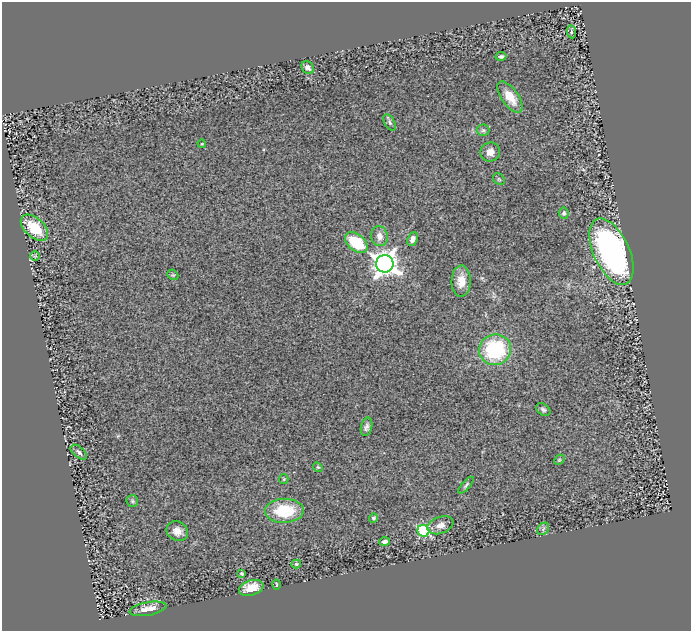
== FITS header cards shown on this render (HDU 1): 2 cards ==
NAXIS1  =                  689
NAXIS2  =                  629

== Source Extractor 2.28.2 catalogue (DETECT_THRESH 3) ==
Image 689 x 629 px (HDU 1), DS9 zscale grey, 1 PNG px = 1 image px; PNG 693 x 633 px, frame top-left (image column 1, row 629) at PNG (2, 2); each listed source drawn as its Kron ellipse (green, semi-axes under 4 px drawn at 4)
Background 0.431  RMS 0.12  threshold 0.35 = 3 sigma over >= 5 px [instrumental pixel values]
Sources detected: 40; all 40 listed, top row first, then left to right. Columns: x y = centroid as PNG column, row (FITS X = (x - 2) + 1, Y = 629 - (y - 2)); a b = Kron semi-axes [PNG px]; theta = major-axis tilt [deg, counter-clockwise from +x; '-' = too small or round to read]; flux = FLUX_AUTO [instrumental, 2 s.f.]
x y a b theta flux
571 32 6 4 -83 12
501 56 5 4 - 16
308 68 7 5 -44 34
510 97 18 8 -54 130
390 122 9 5 -62 18
483 130 6 6 - 17
202 144 4 2 - 5.1
490 152 10 9 - 61
499 179 6 5 - 11
564 213 6 5 - 20
34 228 16 9 -42 230
379 236 10 8 -75 56
413 239 7 5 67 33
356 243 13 8 -40 360
611 252 35 18 -65 2200
35 256 4 4 - 8.3
385 264 9 8 - 7100
173 275 6 4 -41 9.6
461 281 16 9 89 92
495 350 16 15 - 640
543 410 8 5 -32 18
367 427 9 5 76 25
79 452 9 5 -40 23
559 460 6 4 43 10
318 467 5 4 - 11
284 479 5 4 - 9.2
466 485 10 4 49 15
132 501 6 5 - 15
284 511 19 12 2 350
373 518 5 4 - 14
440 525 13 8 19 60
543 529 7 5 49 18
177 531 11 9 -32 63
423 531 6 5 - 860
385 542 5 4 - 29
296 564 4 3 - 13
242 573 3 3 - 9.9
276 585 5 2 - 7
251 588 12 7 17 110
148 609 19 6 10 84